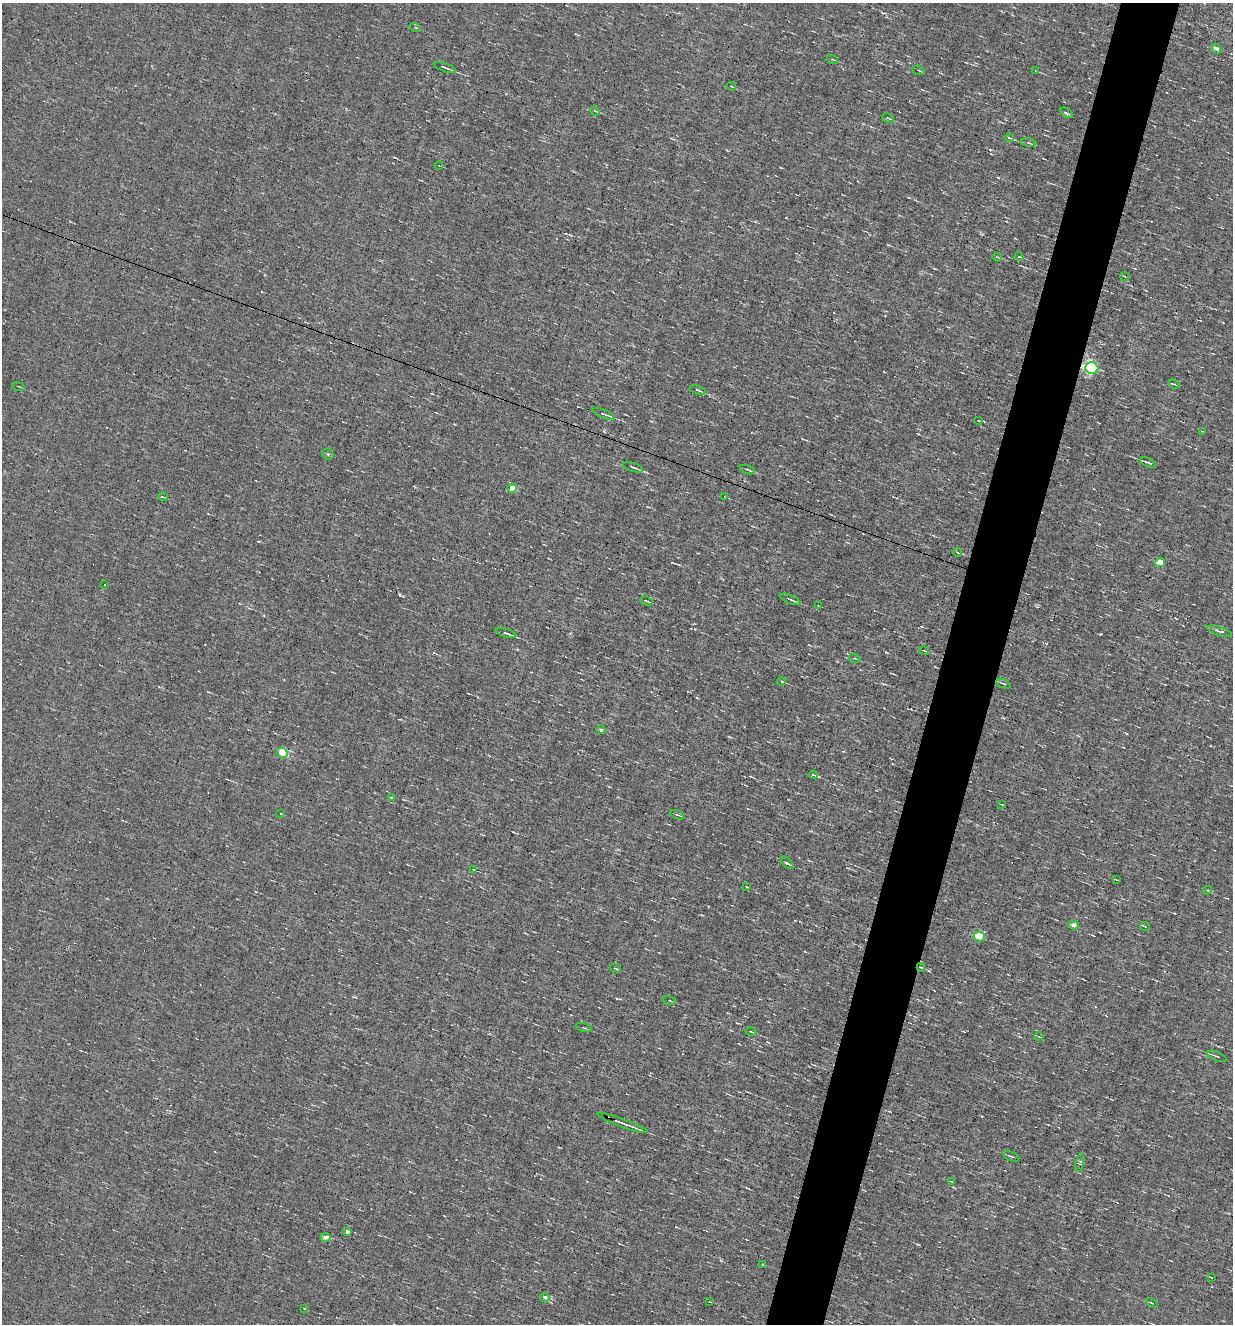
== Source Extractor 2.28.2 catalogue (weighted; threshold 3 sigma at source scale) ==
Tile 10 of 4 x 4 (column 2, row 3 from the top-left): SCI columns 1484-2714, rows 1323-2644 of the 5302 x 5287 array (HDU 1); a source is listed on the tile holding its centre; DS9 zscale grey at full resolution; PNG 1235 x 1326 px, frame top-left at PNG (2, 3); each listed source drawn as its Kron ellipse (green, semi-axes under 4 px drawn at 4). Shown black and unused: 5% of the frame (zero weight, under 4 of 8 exposures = <1% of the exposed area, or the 3 px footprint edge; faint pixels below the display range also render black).
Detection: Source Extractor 2.28.2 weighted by HDU 2 'WHT'; one run over the whole footprint, this tile lists its part. Background 0.00382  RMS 0.031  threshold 0.127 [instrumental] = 3 sigma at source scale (4.09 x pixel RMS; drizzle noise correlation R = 1.36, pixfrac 0.8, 0.05/0.05 arcsec/px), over >= 5 px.
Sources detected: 91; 15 cosmic-ray / hot-pixel residue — neither listed nor drawn; the other 76 listed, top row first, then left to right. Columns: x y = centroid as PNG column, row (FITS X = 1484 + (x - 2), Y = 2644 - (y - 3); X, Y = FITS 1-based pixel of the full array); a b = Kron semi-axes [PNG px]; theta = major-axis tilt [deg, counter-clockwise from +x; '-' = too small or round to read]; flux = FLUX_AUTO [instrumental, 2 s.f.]
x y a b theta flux
415 27 6 2 -19 2.7
1216 49 5 4 - 12
832 59 6 3 -19 2.7
445 68 11 2 -20 8.5
918 70 6 2 -20 2.3
1036 71 3 2 - 2.3
731 86 5 3 - 2.3
595 111 5 4 - 3
1066 113 7 4 -33 4.3
888 118 6 4 -29 4
1009 138 5 3 - 3.2
1028 143 8 3 -11 4.7
439 166 4 2 - 2.3
1019 256 4 3 - 15
997 257 5 3 - 2.6
1125 276 4 2 - 2.1
1092 368 6 6 - 460
1174 384 5 2 - 3.1
18 386 6 2 -20 2.6
698 390 8 3 -19 6.1
604 414 12 3 -21 9.3
978 420 4 2 - 1.3
1202 431 4 3 - 2.5
328 454 6 5 - 4
1148 462 8 3 -20 4.9
633 467 10 3 -17 7.6
747 470 8 2 -19 4.2
512 488 5 4 - 35
163 497 5 3 - 2.5
725 497 4 2 - 2.1
957 552 5 3 - 2.6
1160 562 5 4 - 48
105 584 2 2 - 1.9
790 599 11 3 -23 5.8
646 601 6 3 -25 3.7
818 605 3 2 - 2.2
1220 631 13 3 -17 6.6
506 633 10 4 -17 11
924 651 5 2 - 2.7
855 658 6 4 -19 3.8
781 681 4 2 - 7.7
1003 684 8 3 -21 4.7
601 730 4 3 - 7.7
282 753 5 5 - 98
813 775 4 2 - 3.8
392 797 4 3 - 3.5
1002 805 4 2 - 1.9
281 814 3 2 - 2.4
677 815 8 3 -19 4.5
787 863 8 3 -45 5
474 870 4 2 - 2.5
1117 880 4 2 - 1.7
747 887 3 3 - 2.1
1208 890 4 3 - 3.7
1074 925 5 4 - 13
1145 926 5 2 - 2.6
979 937 6 5 - 81
921 967 4 3 - 2.8
615 968 6 3 -21 3.1
669 1000 6 3 -19 3.2
584 1028 8 2 -16 3.3
751 1032 5 3 - 3.4
1039 1037 5 3 - 2.3
1217 1056 11 3 -23 5.9
623 1123 26 3 -20 20
1012 1156 9 3 -20 5.7
1080 1163 9 3 78 4.2
951 1181 4 2 - 1.8
347 1232 4 3 - 8.8
326 1237 5 4 - 15
763 1264 4 2 - 2.4
1211 1277 4 2 - 2
545 1297 5 4 - 9.5
710 1302 4 2 - 2.1
1152 1303 6 3 -30 3.3
304 1308 3 2 - 1.6
Overlapping masked pixels (flux is a lower limit): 2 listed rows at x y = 1092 368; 921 967
Unlisted compact peaks at least as high as the median listed source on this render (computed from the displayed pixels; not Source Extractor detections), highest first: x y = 258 541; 998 177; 394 157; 917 1244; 929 971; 1126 733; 953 1187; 819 777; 721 1261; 918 434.